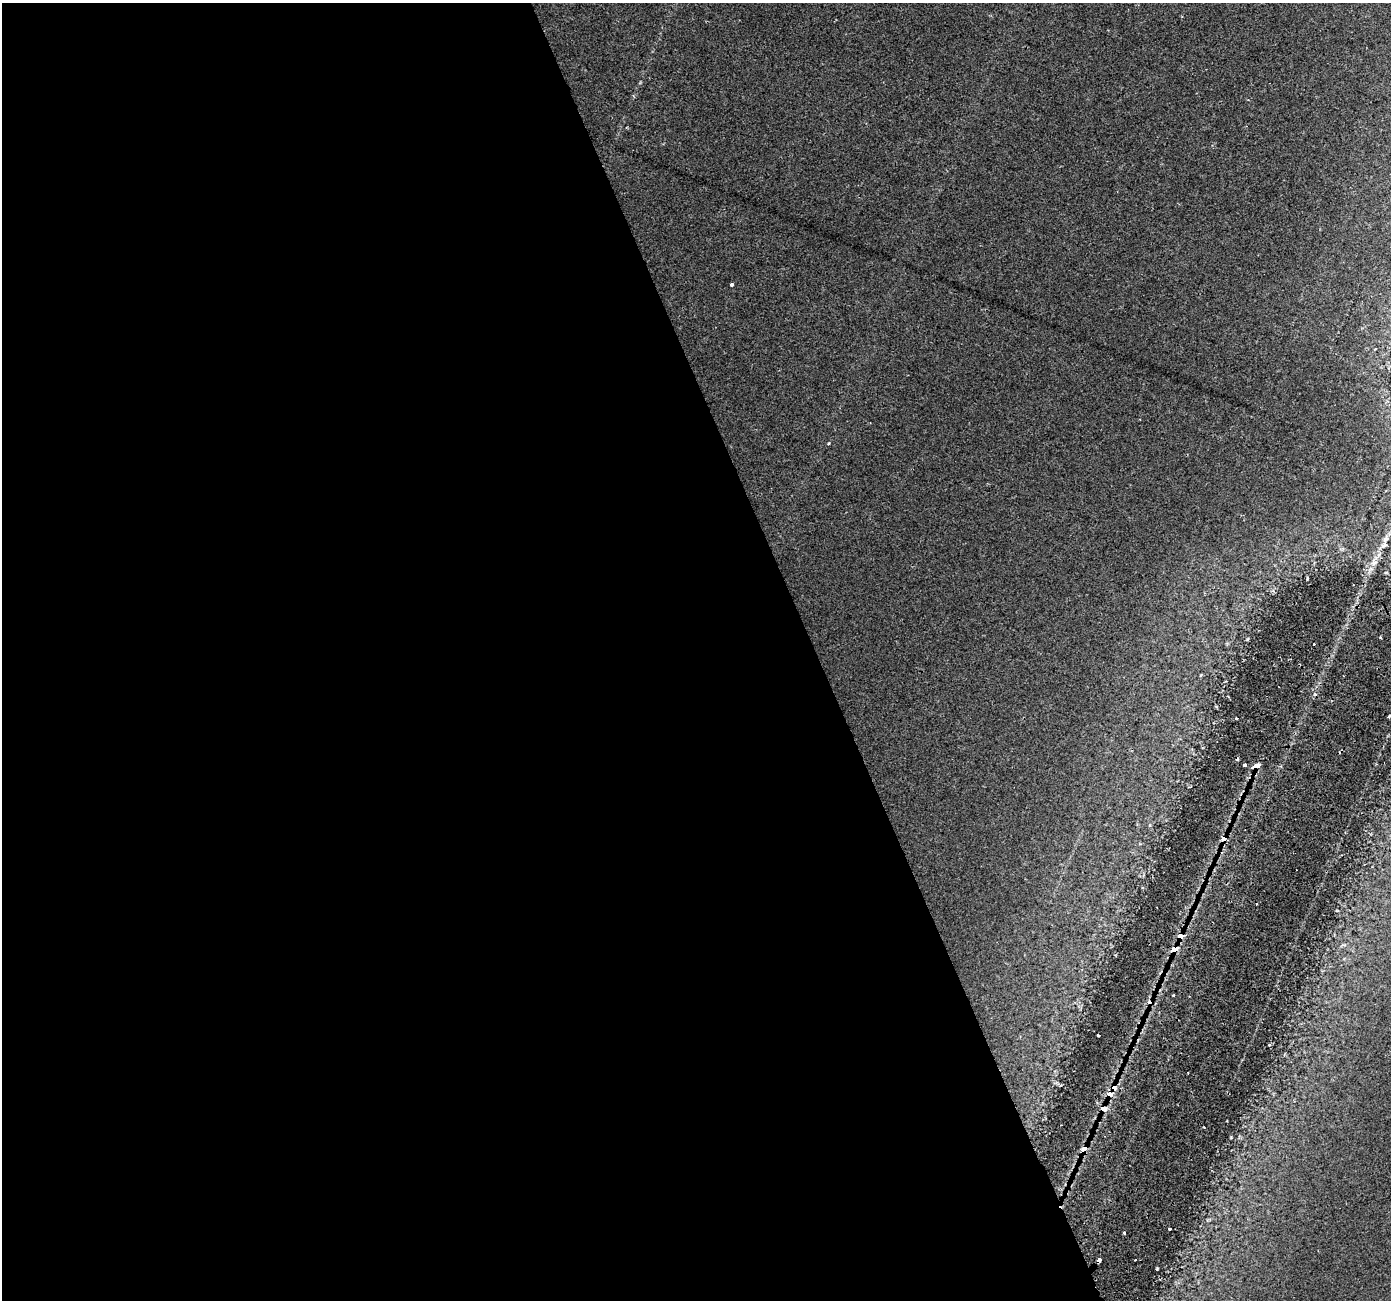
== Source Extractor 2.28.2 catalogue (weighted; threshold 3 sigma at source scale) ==
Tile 9 of 4 x 4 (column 1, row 3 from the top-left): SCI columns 1-1389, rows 1377-2674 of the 5558 x 5405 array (HDU 1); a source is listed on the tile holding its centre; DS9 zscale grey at full resolution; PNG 1393 x 1302 px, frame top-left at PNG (2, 3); no overlay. Shown black and unused: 59% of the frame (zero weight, under 2 of 3 exposures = <1% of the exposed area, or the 3 px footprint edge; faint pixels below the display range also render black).
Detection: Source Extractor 2.28.2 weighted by HDU 2 'WHT'; one run over the whole footprint, this tile lists its part. Background 0.0289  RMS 0.0048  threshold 0.0215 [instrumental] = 3 sigma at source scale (4.5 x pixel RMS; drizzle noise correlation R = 1.50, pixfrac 1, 0.0396/0.0396 arcsec/px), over >= 5 px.
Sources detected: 26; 5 cosmic-ray / hot-pixel residue — not listed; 1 inside a brighter listed object's ellipse — not listed separately; the other 20 listed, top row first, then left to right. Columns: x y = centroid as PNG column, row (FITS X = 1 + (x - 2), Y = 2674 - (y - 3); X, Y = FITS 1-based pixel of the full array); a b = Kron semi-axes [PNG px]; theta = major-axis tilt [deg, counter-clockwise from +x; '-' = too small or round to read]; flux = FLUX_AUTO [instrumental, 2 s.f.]
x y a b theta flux
732 284 3 3 - 1.4
829 444 4 4 - 0.63
1386 539 10 6 64 2
1374 563 9 6 37 2.1
1247 639 5 3 - 0.47
1314 644 3 3 - 1.2
1389 716 3 2 - 0.57
1245 765 4 3 - 1.7
1257 765 6 4 4 4.6
1296 870 2 2 - 0.46
1180 937 6 5 - 7
1175 948 7 5 28 8.6
1098 1035 3 2 - 0.45
1188 1073 2 2 - 0.44
1110 1094 8 6 25 6.1
1103 1108 5 5 - 6.1
1084 1148 6 3 29 5.9
1169 1229 3 2 - 0.51
1124 1233 3 3 - 0.94
1099 1260 4 4 - 3.6
Overlapping masked pixels (flux is a lower limit): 7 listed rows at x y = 1257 765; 1180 937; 1175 948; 1110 1094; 1103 1108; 1084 1148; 1099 1260